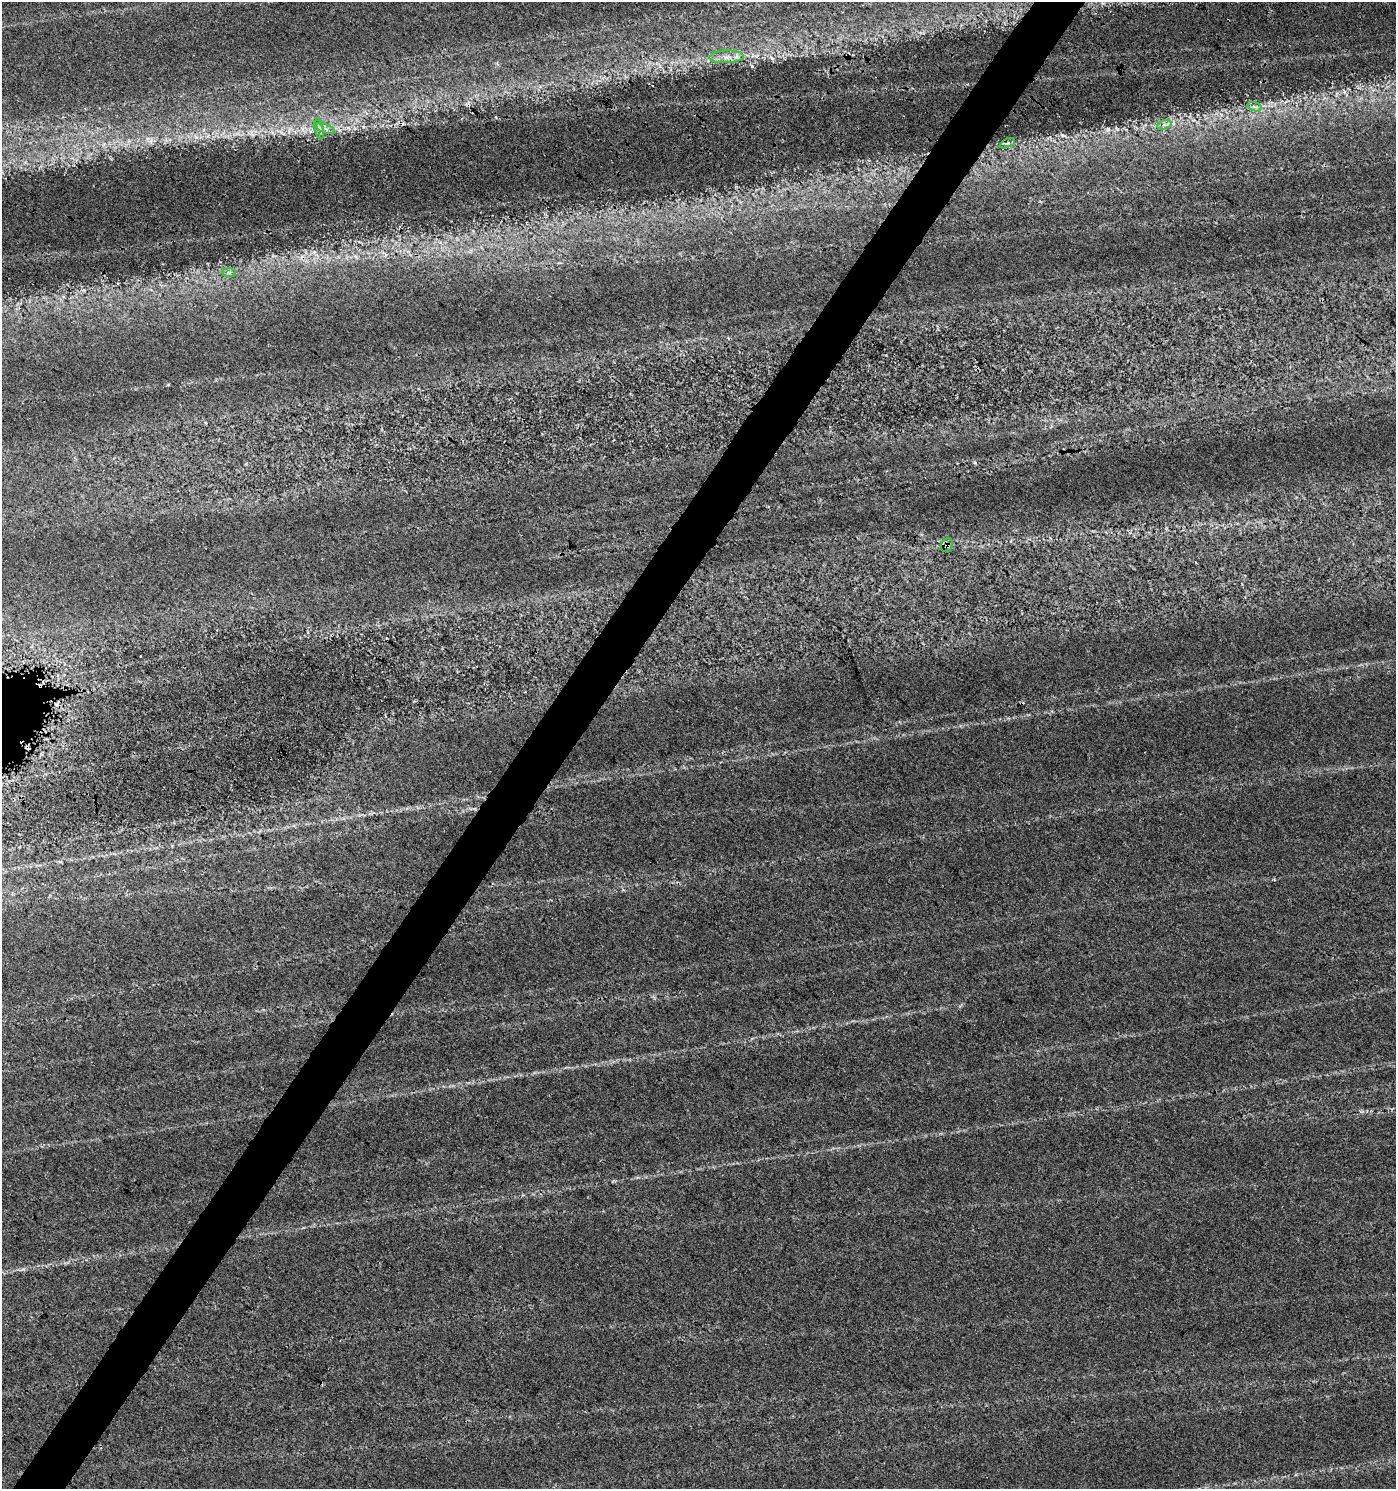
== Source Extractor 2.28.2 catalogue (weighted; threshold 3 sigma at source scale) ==
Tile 7 of 4 x 4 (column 3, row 2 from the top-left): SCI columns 2968-4361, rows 2983-4469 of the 6002 x 5958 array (HDU 1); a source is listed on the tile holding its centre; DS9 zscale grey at full resolution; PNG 1398 x 1491 px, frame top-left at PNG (2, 2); each listed source drawn as its Kron ellipse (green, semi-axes under 4 px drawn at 4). Shown black and unused: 4% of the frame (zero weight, under 3 of 4 exposures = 1% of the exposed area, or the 3 px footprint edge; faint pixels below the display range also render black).
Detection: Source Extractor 2.28.2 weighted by HDU 2 'WHT'; one run over the whole footprint, this tile lists its part. Background 0.0259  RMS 0.0046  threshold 0.0206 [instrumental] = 3 sigma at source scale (4.5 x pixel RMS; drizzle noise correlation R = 1.50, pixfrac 1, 0.0396/0.0396 arcsec/px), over >= 5 px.
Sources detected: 11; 3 cosmic-ray / hot-pixel residue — neither listed nor drawn; the other 8 listed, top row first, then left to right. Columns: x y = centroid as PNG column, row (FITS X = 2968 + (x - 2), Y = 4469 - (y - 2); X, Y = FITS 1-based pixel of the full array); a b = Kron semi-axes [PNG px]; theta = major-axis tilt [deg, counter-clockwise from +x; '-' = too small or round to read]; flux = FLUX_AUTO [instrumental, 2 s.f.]
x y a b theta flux
727 57 17 6 2 3.9
1255 107 7 4 -18 1.2
1164 125 7 4 19 1.2
319 129 10 3 -79 1.2
325 129 10 3 -21 1.3
1007 143 8 4 23 0.93
229 272 7 4 -1 1
947 545 7 5 64 1.3
Overlapping masked pixels (flux is a lower limit): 1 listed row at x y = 947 545